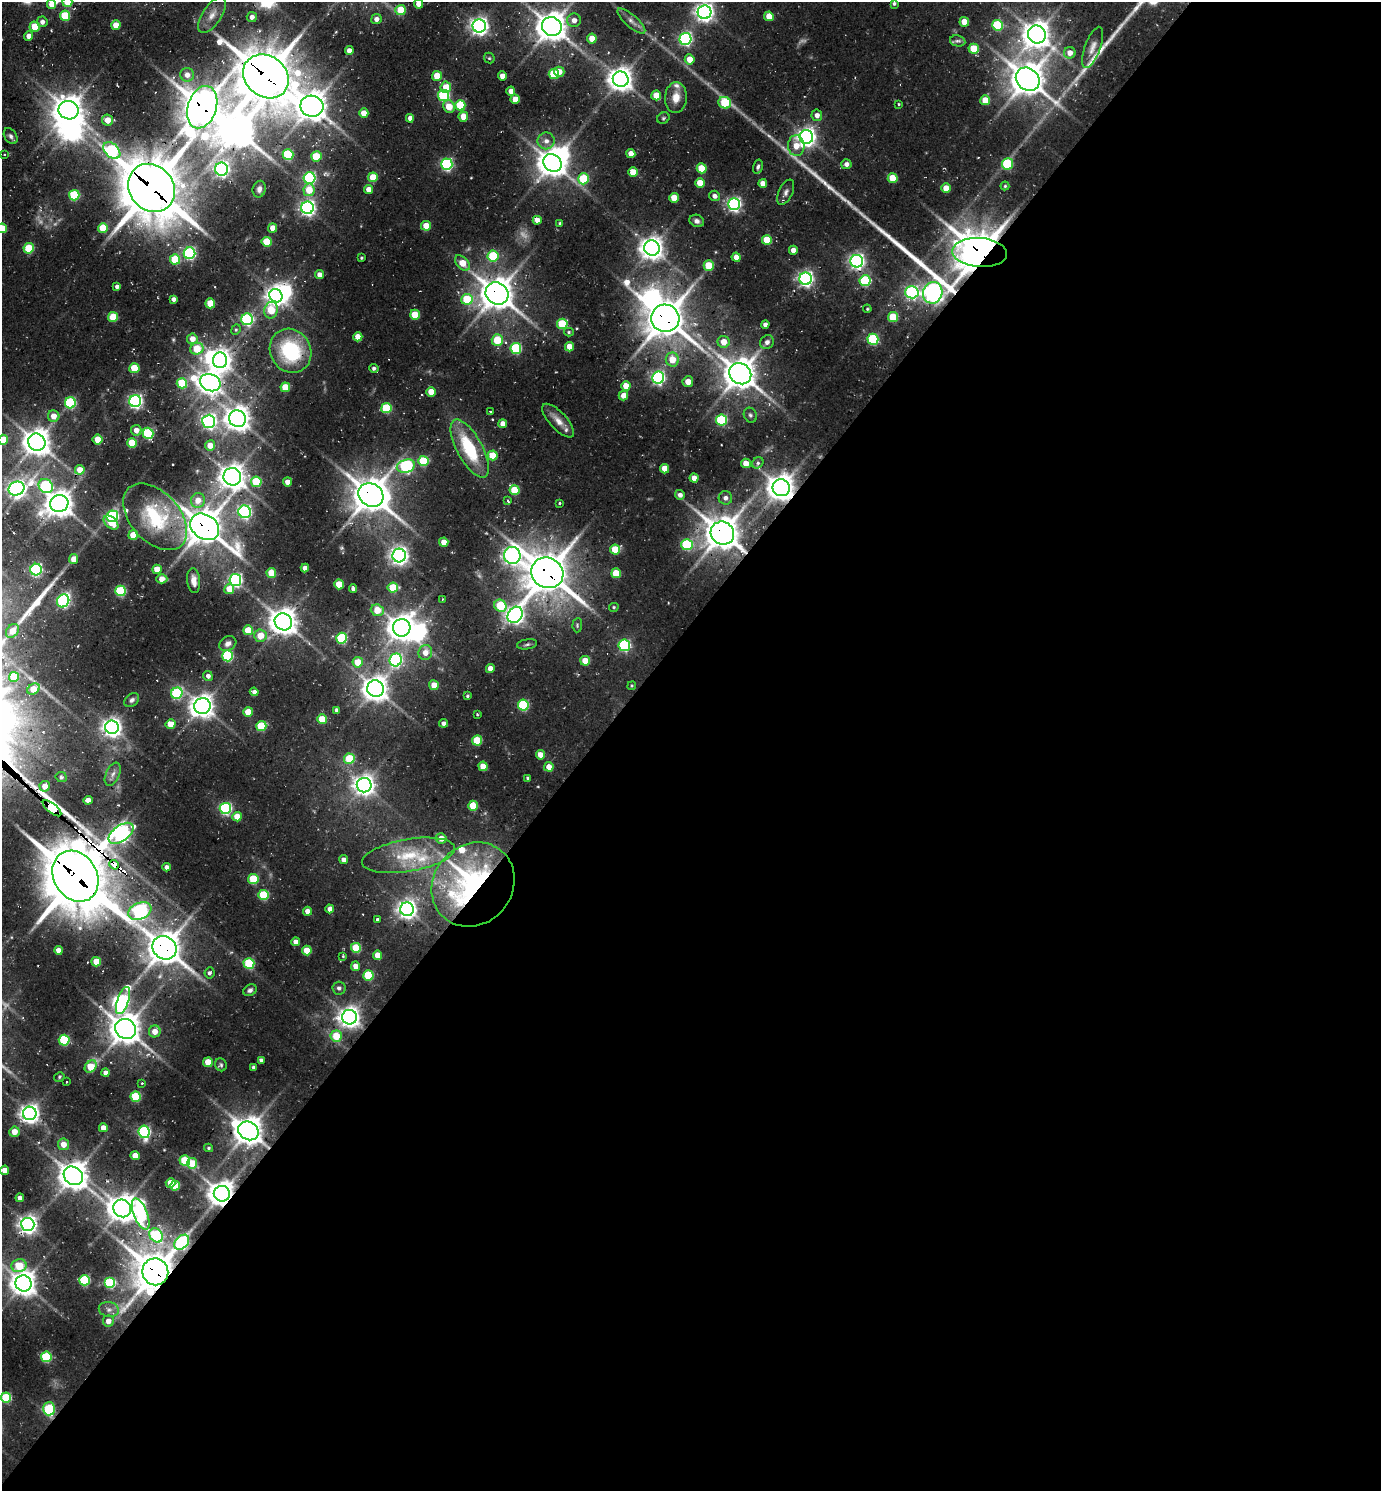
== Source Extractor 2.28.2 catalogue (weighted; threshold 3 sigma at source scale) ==
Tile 12 of 4 x 4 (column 4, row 3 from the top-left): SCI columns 4434-5812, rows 1522-3010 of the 5998 x 5989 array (HDU 1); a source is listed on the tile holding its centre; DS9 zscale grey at full resolution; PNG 1383 x 1493 px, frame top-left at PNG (2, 2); each listed source drawn as its Kron ellipse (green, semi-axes under 4 px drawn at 4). Shown black and unused: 57% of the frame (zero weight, under 2 of 3 exposures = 3% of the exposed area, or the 3 px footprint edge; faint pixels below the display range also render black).
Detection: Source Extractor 2.28.2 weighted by HDU 2 'WHT'; one run over the whole footprint, this tile lists its part. Background 0.102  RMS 0.0087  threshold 0.039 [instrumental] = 3 sigma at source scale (4.5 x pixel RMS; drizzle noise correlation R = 1.50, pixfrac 1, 0.05/0.05 arcsec/px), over >= 5 px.
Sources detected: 393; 5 too faint to see at this stretch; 12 inside a brighter object's white glare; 4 cosmic-ray / hot-pixel residue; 3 long thin detections or spike segments (spike, bleed or trail) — neither listed nor drawn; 8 inside a brighter listed object's ellipse — not listed separately; the other 361 listed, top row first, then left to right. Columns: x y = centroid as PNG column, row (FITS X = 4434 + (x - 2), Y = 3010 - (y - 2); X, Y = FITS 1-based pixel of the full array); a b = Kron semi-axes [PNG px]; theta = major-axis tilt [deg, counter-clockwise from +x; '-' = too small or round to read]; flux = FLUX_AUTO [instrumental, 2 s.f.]
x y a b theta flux
67 2 5 5 - 20
894 3 4 4 - 1.7
52 4 5 4 - 17
419 4 4 4 - 10
401 10 5 5 - 25
704 12 7 7 - 480
212 15 20 9 56 9.2
65 16 5 5 - 35
769 16 5 4 - 13
252 17 5 5 - 4.2
376 19 5 5 - 5.1
574 20 7 6 - 5.7
631 21 17 6 -41 5.2
42 22 5 5 - 3.8
964 22 5 5 - 14
116 25 5 4 - 12
997 25 5 5 - 61
479 26 6 6 - 440
552 26 10 9 - 1400
35 27 5 5 - 21
1037 35 9 8 - 1100
29 36 5 4 - 7.4
592 38 5 4 - 13
685 39 6 6 - 170
958 41 8 5 -12 2.3
1093 47 22 8 69 7.2
974 49 5 5 - 28
349 51 4 4 - 6.3
1070 53 6 6 - 7.5
489 58 6 5 - 1.4
690 59 5 5 - 14
559 72 5 5 - 8.4
554 74 5 5 - 40
187 75 7 6 - 6
266 76 24 20 -39 3900
437 76 5 5 - 19
502 76 4 4 - 7.2
621 79 8 7 - 910
1028 79 12 10 -41 1800
446 87 5 5 - 16
511 91 4 4 - 7
444 95 5 5 - 84
656 95 5 5 - 17
676 97 15 11 85 11
515 99 4 4 - 13
985 100 5 5 - 17
725 103 6 5 - 48
899 104 3 3 - 0.91
460 105 5 5 - 38
312 106 11 10 - 1300
202 107 22 14 72 2200
449 107 7 5 -64 14
69 110 10 9 - 1300
364 113 5 4 - 13
817 115 6 5 - 5.2
463 117 5 5 - 13
410 118 4 4 - 5.2
663 118 6 5 - 1.5
107 120 6 5 - 12
11 136 9 6 -58 2.7
806 137 7 7 - 500
546 141 8 8 - 5.6
796 146 10 8 -87 11
112 151 10 6 -44 110
4 154 3 2 - 0.65
631 154 4 4 - 9.4
288 155 5 5 - 62
316 156 5 5 - 29
552 163 10 8 -36 1200
447 164 6 5 - 140
846 164 5 5 - 4.3
1007 164 5 5 - 53
758 167 7 4 75 2.1
702 168 5 5 - 27
221 169 6 6 - 300
633 172 5 5 - 16
373 177 5 5 - 22
310 178 6 6 - 140
893 178 5 5 - 20
583 179 5 5 - 44
700 183 5 4 - 14
763 183 4 4 - 7.1
1005 186 4 4 - 1.2
152 188 25 22 -51 4300
946 188 5 4 - 13
259 189 8 6 76 4.1
369 189 4 4 - 8.2
309 190 6 5 - 19
786 192 13 7 64 3.7
74 195 5 5 - 57
715 196 5 5 - 3.7
674 198 5 4 - 18
734 204 6 6 - 220
307 208 6 6 - 290
537 220 4 4 - 6.8
697 221 7 6 - 3.2
560 223 4 3 - 1.6
426 226 5 5 - 19
2 228 5 5 - 21
103 228 5 5 - 27
273 228 4 4 - 11
767 240 5 5 - 23
267 242 5 5 - 31
29 248 5 5 - 36
652 248 8 7 - 820
793 250 4 4 - 6.8
980 252 27 14 -4 2700
190 253 6 6 - 130
493 256 5 5 - 51
736 257 4 4 - 7.2
361 258 3 3 - 1
175 259 5 5 - 37
857 261 6 6 - 290
462 263 9 5 -46 15
709 265 5 5 - 29
320 275 4 4 - 6.4
806 279 6 6 - 280
865 281 5 5 - 77
117 287 4 4 - 2.7
912 292 6 6 - 170
933 293 11 9 71 530
497 294 12 10 -37 1700
276 296 7 6 - 500
173 299 4 3 - 3.4
467 299 6 5 - 41
210 303 5 5 - 21
867 309 4 3 - 1
271 310 8 6 77 29
415 315 5 5 - 25
113 317 5 5 - 28
893 317 5 5 - 36
665 318 14 13 - 2200
247 319 6 6 - 130
562 324 5 5 - 47
765 325 4 4 - 3.9
236 330 5 4 - 1.4
569 332 5 4 - 1.3
358 337 5 4 - 11
192 339 5 5 - 8.2
873 339 5 5 - 82
497 340 5 5 - 30
723 342 6 6 - 11
767 342 7 6 - 3.7
569 347 5 4 - 12
516 348 5 5 - 72
197 349 7 5 22 26
291 351 23 20 -59 74
220 360 8 7 - 740
672 360 7 6 - 15
134 368 5 5 - 28
374 368 4 4 - 2.2
740 374 11 10 - 1600
658 378 6 6 - 200
688 382 5 5 - 9.3
182 383 5 5 - 40
210 383 10 8 -22 820
626 386 5 4 - 13
285 387 5 4 - 20
431 392 5 4 - 14
623 395 5 4 - 8.6
135 401 6 6 - 210
70 403 5 5 - 90
386 408 5 5 - 54
490 412 3 3 - 1.6
750 415 8 6 -64 2.2
54 416 6 5 - 9.1
238 419 8 8 - 880
721 420 5 5 - 81
209 421 6 6 - 270
558 421 21 8 -47 9
503 424 4 4 - 9.2
136 430 5 5 - 7.4
148 433 5 5 - 75
98 439 5 5 - 16
3 440 5 5 - 24
37 442 9 8 - 1100
132 443 5 5 - 24
210 445 5 5 - 11
470 448 32 12 -61 53
493 455 5 5 - 22
423 461 5 5 - 47
746 463 5 5 - 10
758 463 6 5 - 2.5
406 466 9 6 13 120
664 469 4 4 - 13
80 470 5 4 - 12
232 477 9 8 - 950
694 478 4 4 - 7.8
256 482 5 5 - 42
287 482 4 4 - 7.9
46 486 7 6 - 87
781 488 9 8 - 1100
17 489 8 6 24 460
515 490 5 5 - 33
371 495 13 11 -36 1800
680 495 5 4 - 3.7
725 498 7 6 - 4
198 500 7 7 - 10
508 501 4 3 - 1.6
559 503 3 2 - 1.2
59 504 9 8 - 1100
245 512 6 6 - 170
112 516 6 6 - 130
155 517 39 24 -48 69
111 523 9 5 -43 13
205 527 15 12 -36 1900
722 533 12 11 - 1800
133 535 5 5 - 14
444 542 4 4 - 11
687 545 6 5 - 66
615 549 5 5 - 24
399 555 7 6 - 440
512 555 8 8 - 430
74 559 5 4 - 9
305 568 4 4 - 6
157 569 4 4 - 16
36 570 6 5 - 130
271 573 5 5 - 22
547 573 16 15 - 2500
616 573 5 5 - 25
162 579 5 4 - 6.9
235 580 6 6 - 200
194 581 12 6 -84 6.5
339 584 5 5 - 22
393 588 5 5 - 31
229 589 5 5 - 15
353 589 4 4 - 2.7
120 591 5 5 - 68
443 599 3 2 - 0.58
63 601 7 6 - 130
500 606 6 5 - 42
614 607 5 4 - 1.2
377 610 6 5 - 16
515 615 9 7 55 420
283 622 9 8 - 1100
577 625 7 5 85 1.4
402 628 9 8 - 1100
248 630 5 5 - 20
12 631 8 5 51 9.3
260 636 6 6 - 15
342 638 5 5 - 80
228 644 9 7 31 3.8
527 644 10 5 9 2
624 645 6 5 - 110
425 652 7 7 - 8.7
227 656 5 5 - 86
396 660 6 6 - 150
585 661 5 5 - 19
358 662 5 5 - 19
490 669 4 4 - 7.4
208 676 5 4 - 3.5
14 677 5 5 - 31
434 685 5 4 - 13
632 686 4 3 - 0.98
34 689 6 5 - 17
376 689 8 8 - 980
254 692 4 4 - 3.9
177 693 6 5 - 88
467 696 4 3 - 1.2
132 700 8 6 40 2.7
523 705 5 5 - 72
202 706 8 8 - 850
336 710 4 3 - 2.5
248 712 5 4 - 16
477 715 3 3 - 1.1
322 719 5 5 - 25
444 723 4 4 - 4.4
170 724 5 5 - 19
261 726 5 5 - 45
112 727 7 6 - 510
477 740 5 5 - 34
540 755 5 4 - 10
349 759 5 5 - 34
483 766 5 4 - 16
549 767 5 4 - 9.7
113 774 12 6 65 4.3
61 777 6 5 - 1.6
528 778 3 3 - 1.3
364 785 7 7 - 600
45 786 5 5 - 8.6
88 800 4 4 - 7.9
473 806 5 5 - 24
52 808 11 5 -39 1300
225 808 5 5 - 130
237 817 5 4 - 14
121 833 14 8 36 410
441 838 5 5 - 8.5
409 855 47 16 9 41
344 860 4 4 - 4.5
114 865 5 3 - 49
167 867 4 4 - 4.2
75 876 27 21 -59 5600
253 879 5 5 - 39
473 885 44 39 49 250
264 895 5 5 - 49
330 909 4 4 - 5.7
407 909 7 6 - 480
140 911 12 8 23 270
307 911 4 4 - 7.5
377 920 3 3 - 11
296 942 4 4 - 6.9
165 948 12 11 - 1700
356 948 5 5 - 42
58 950 4 4 - 6.6
307 950 5 5 - 21
378 955 4 4 - 13
343 956 4 4 - 0.92
96 962 5 4 - 19
249 963 5 5 - 58
356 966 5 4 - 7.3
209 973 5 5 - 2.5
368 975 5 5 - 48
339 988 6 6 - 3.1
250 990 7 5 32 2.7
123 1000 14 5 70 120
349 1017 7 7 - 650
125 1029 10 9 - 1400
155 1031 6 5 - 9.1
336 1036 5 5 - 24
64 1040 5 5 - 72
261 1060 4 4 - 3
208 1062 5 4 - 17
221 1065 6 6 - 1.7
91 1066 7 5 45 28
253 1067 4 3 - 1.9
106 1073 4 4 - 5
59 1077 5 4 - 1.2
66 1082 2 2 - 0.75
142 1083 3 3 - 1.1
136 1097 5 5 - 50
30 1113 7 6 - 510
103 1128 4 4 - 10
248 1131 10 9 - 1300
14 1132 5 5 - 10
144 1132 6 5 - 130
63 1144 6 5 - 9
209 1148 4 3 - 1.3
135 1156 4 4 - 12
185 1161 5 5 - 43
192 1163 5 5 - 22
5 1170 5 4 - 9.1
73 1176 10 8 -37 1300
170 1183 5 4 - 12
175 1186 5 5 - 27
222 1194 8 8 - 1100
20 1198 4 4 - 4.7
122 1208 9 8 - 1200
141 1214 17 7 -68 93
28 1224 6 6 - 470
156 1235 8 6 -51 86
182 1242 8 6 45 170
19 1266 7 6 - 34
155 1272 13 13 - 2300
84 1280 5 5 - 73
23 1283 8 8 - 990
110 1283 5 5 - 80
109 1309 10 7 -11 4.1
108 1321 5 5 - 6.9
46 1357 5 5 - 62
6 1398 5 5 - 46
49 1409 6 6 - 50
Overlapping masked pixels (flux is a lower limit): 22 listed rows (the first 20) at x y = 266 76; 202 107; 152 188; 980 252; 933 293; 497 294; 665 318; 781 488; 371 495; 205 527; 722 533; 547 573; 52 808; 121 833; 114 865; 75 876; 473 885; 165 948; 248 1131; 222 1194
Isophote crosses this tile's border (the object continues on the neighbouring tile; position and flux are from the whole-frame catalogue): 5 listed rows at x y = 67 2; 52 4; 419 4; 2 228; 3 440